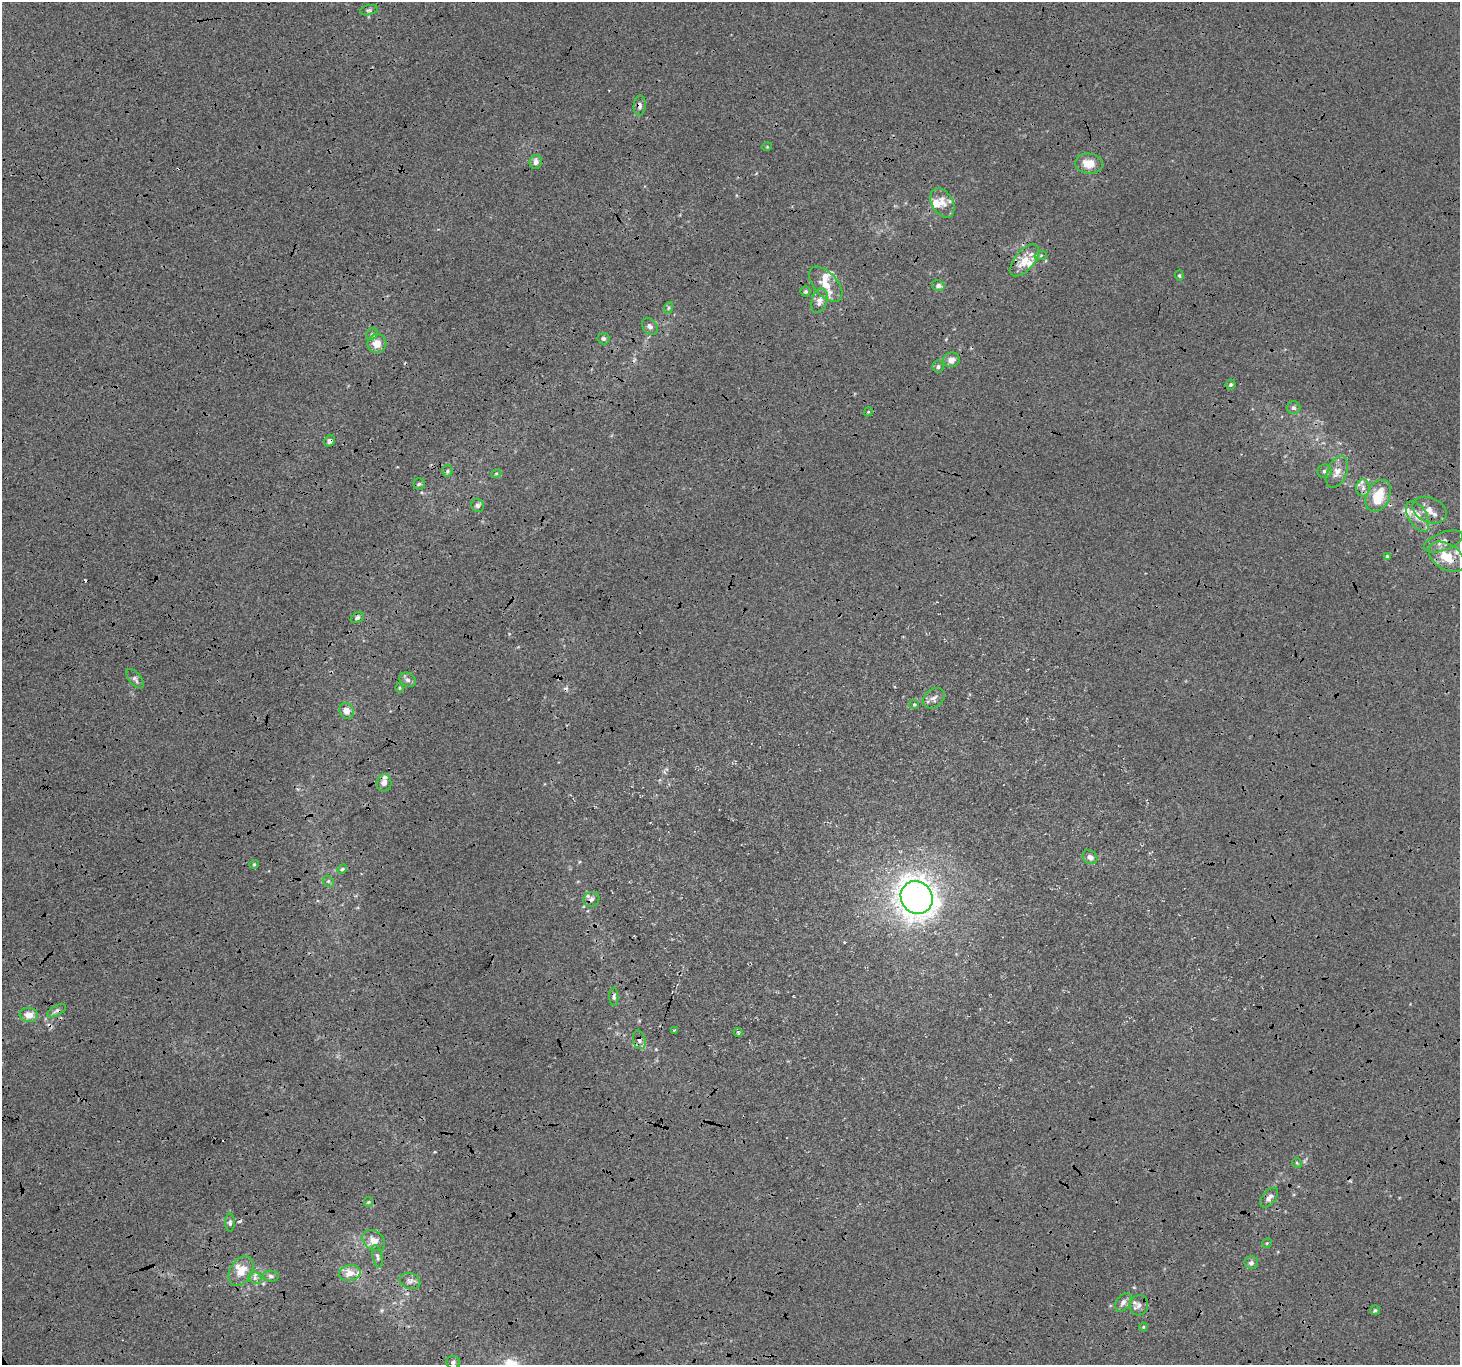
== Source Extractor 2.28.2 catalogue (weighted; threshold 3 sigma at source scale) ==
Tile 7 of 4 x 4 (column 3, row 2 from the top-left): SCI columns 2921-4378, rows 2898-4260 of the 5837 x 5734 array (HDU 1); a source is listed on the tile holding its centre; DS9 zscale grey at full resolution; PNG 1462 x 1367 px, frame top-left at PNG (2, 2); each listed source drawn as its Kron ellipse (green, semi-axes under 4 px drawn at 4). Shown black and unused: <1% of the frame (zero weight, under 3 of 4 exposures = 2% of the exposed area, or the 3 px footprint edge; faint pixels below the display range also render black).
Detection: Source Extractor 2.28.2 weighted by HDU 2 'WHT'; one run over the whole footprint, this tile lists its part. Background -7.37e-04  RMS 0.0064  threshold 0.0286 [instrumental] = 3 sigma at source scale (4.5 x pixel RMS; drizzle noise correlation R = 1.50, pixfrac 1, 0.0396/0.0396 arcsec/px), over >= 5 px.
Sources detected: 91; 1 inside a brighter object's white glare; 7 cosmic-ray / hot-pixel residue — neither listed nor drawn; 8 inside a brighter listed object's ellipse — not listed separately; the other 75 listed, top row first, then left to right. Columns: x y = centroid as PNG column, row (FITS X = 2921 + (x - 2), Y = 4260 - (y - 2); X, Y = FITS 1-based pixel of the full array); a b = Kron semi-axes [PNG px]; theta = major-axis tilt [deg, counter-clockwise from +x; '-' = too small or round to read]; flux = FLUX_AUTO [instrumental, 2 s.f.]
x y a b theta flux
369 10 9 5 12 1.4
640 106 10 6 85 2
767 147 5 3 - 0.54
536 162 7 6 - 2.9
1089 163 14 10 -5 9.3
942 203 16 10 -59 7.1
1041 255 6 4 20 0.9
1025 260 19 9 50 9.7
1179 276 5 4 - 0.89
826 284 21 11 -48 9.8
938 286 6 5 - 1.6
805 292 5 5 - 1.1
819 301 13 7 73 3.9
668 308 6 4 71 0.89
650 326 9 7 -52 2.3
372 334 6 5 - 1.1
603 339 6 6 - 1.7
377 344 9 9 - 7.2
951 360 8 7 - 4.2
938 367 6 5 - 1.5
1231 384 5 4 - 1.2
1293 408 7 6 - 1.5
868 412 5 3 - 0.68
330 441 6 5 - 2
447 471 5 5 - 1.1
1324 471 7 7 - 1.8
1337 472 17 10 67 5.5
496 474 5 3 - 0.72
419 484 6 5 - 1.2
1363 488 8 6 87 2.8
1378 496 17 11 64 14
478 505 6 6 - 1.8
1430 510 18 12 -24 6.9
1418 516 17 9 -60 6.9
1443 541 20 9 21 4.9
1387 556 4 3 - 0.87
1447 557 20 12 -33 14
357 618 7 4 32 1.5
135 679 11 6 -51 2
408 680 8 6 -31 1.9
399 688 5 3 - 0.58
934 698 12 9 39 2.9
914 704 5 4 - 0.79
346 711 8 7 - 4.7
384 783 8 7 - 3.1
1090 857 8 6 -35 2.6
254 864 4 4 - 0.71
342 869 5 4 - 0.77
328 881 6 4 -46 1
917 897 17 15 -53 440
591 899 8 7 - 2.4
614 997 9 4 -88 1.5
56 1011 10 5 29 1.8
29 1015 9 7 -6 5.1
674 1030 3 2 - 0.67
738 1032 4 3 - 0.85
639 1040 9 6 -76 2.2
1297 1163 5 4 - 0.79
1269 1197 11 6 50 3
368 1202 5 4 - 0.74
230 1223 9 5 -90 1.4
374 1241 12 9 -39 5.4
1267 1243 5 4 - 0.72
377 1256 12 5 -77 1.7
1251 1263 6 6 - 2.1
241 1271 16 10 58 9.4
350 1273 11 8 14 5.5
271 1276 8 5 -3 1.7
255 1278 7 5 -42 1.9
410 1281 10 8 -18 3
1123 1302 10 6 53 2.8
1139 1305 10 9 - 3.3
1375 1310 5 4 - 0.86
1143 1327 4 4 - 0.63
453 1362 7 6 - 1.6
Overlapping masked pixels (flux is a lower limit): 6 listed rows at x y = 640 106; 330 441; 1378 496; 1443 541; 591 899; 639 1040